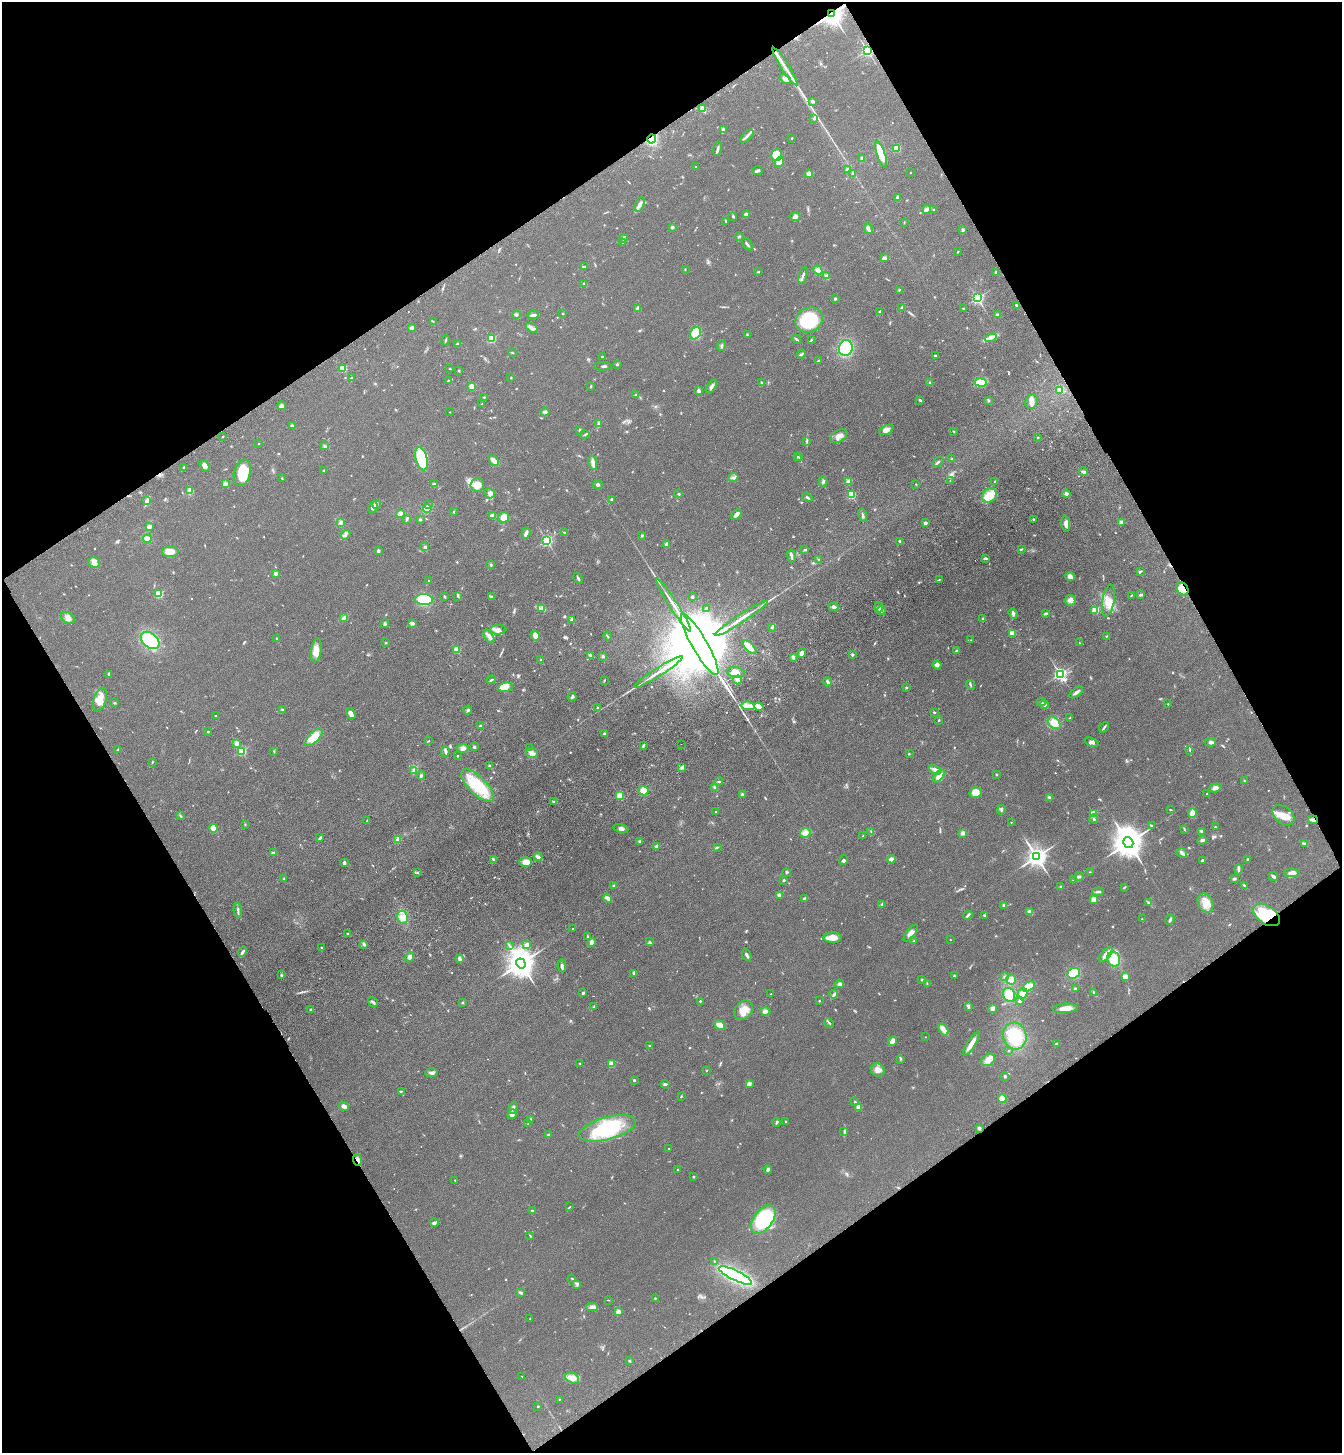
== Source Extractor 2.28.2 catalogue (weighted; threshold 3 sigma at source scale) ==
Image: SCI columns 234-5592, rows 106-5909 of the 5960 x 6014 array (HDU 1 of 3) = the unmasked area's bounding box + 8 px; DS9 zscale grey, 4 x 4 block average (1 PNG px = mean of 4 x 4 image px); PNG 1344 x 1455 px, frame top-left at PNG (2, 2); each listed source drawn as its Kron ellipse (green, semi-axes under 4 px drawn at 4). Shown black and unused: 48% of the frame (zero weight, under 3 of 4 exposures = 6% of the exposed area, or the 3 px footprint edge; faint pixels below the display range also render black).
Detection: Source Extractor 2.28.2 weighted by HDU 2 'WHT'. Background 0.07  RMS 0.0088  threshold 0.0395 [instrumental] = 3 sigma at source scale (4.5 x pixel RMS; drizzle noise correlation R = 1.50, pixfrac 1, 0.05/0.05 arcsec/px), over >= 5 px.
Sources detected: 793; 5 too faint to see at this stretch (4 x 4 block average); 3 cosmic-ray / hot-pixel residue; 2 long thin detections or spike segments (spike, bleed or trail) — neither listed nor drawn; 10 coinciding with a brighter row at this scale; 40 inside a brighter listed object's ellipse — not listed separately; of the other 733, all 500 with FLUX_AUTO >= 2.98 (the completeness limit of this list) listed and drawn (233 fainter detections not listed), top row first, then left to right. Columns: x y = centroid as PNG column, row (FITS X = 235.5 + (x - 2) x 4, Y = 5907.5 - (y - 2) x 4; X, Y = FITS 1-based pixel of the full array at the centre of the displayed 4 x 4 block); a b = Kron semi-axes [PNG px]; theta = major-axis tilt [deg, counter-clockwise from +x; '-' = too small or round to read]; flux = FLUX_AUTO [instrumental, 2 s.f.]
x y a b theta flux
832 14 3 3 - 5300
867 50 2 2 - 1200
785 67 22 2 -58 45
785 79 7 3 -36 16
812 101 3 2 - 11
703 109 2 2 - 4.3
814 119 2 2 - 3.3
723 130 4 3 - 7.3
747 136 8 2 45 14
792 138 2 2 - 5.2
652 139 5 4 - 190
897 148 2 2 - 230
717 149 7 2 77 11
881 154 14 4 -71 110
776 155 6 5 - 79
862 158 2 2 - 33
779 162 5 4 - 72
696 167 2 2 - 4.6
847 169 3 2 - 8.2
757 171 5 3 - 11
852 173 3 2 - 5.6
910 173 2 2 - 5
809 174 4 3 - 12
897 197 3 3 - 9.7
640 204 8 3 72 19
927 209 4 3 - 37
934 210 2 2 - 4.6
746 214 4 3 - 15
733 216 3 3 - 6.9
795 217 5 4 - 16
726 221 4 2 - 3.9
904 222 3 2 - 3.2
672 227 4 3 - 8.5
868 229 5 3 - 12
962 229 3 2 - 5.2
739 236 3 2 - 5.7
624 238 4 2 - 7.8
622 243 3 2 - 3.9
747 244 7 2 -54 11
958 252 2 2 - 4.1
885 258 3 3 - 9.1
584 267 3 2 - 4.7
685 269 2 2 - 3.1
818 270 5 3 - 20
758 272 2 2 - 4.8
996 272 3 3 - 8.7
803 275 8 2 71 13
826 276 3 2 - 14
584 284 2 2 - 18
899 290 4 2 - 3.4
977 298 2 2 - 1000
835 299 3 2 - 6.7
1016 305 2 2 - 6.2
902 307 4 2 - 6.7
637 308 3 2 - 12
963 308 2 2 - 3.1
880 312 3 2 - 6.5
516 314 3 3 - 7.9
563 314 2 2 - 3.4
533 315 6 2 9 16
997 315 3 3 - 11
809 320 14 12 30 300
433 321 3 2 - 3.6
412 328 4 3 - 10
532 328 7 3 -33 22
696 333 6 5 - 85
747 335 3 2 - 5.5
991 338 6 2 19 14
491 339 2 2 - 370
796 339 5 2 - 6.9
446 340 5 2 - 5.3
811 340 4 2 - 4.5
457 344 3 2 - 4.9
721 346 5 2 - 8.5
846 348 8 7 - 240
512 353 3 2 - 3.5
801 354 4 2 - 8
935 355 2 2 - 18
602 357 2 2 - 4.9
818 361 4 2 - 11
617 364 2 2 - 22
603 366 9 2 1 11
343 368 2 2 - 320
450 369 2 2 - 3.7
459 371 3 2 - 3.5
352 377 2 2 - 3.1
511 378 2 2 - 4.5
448 380 4 2 - 4.9
981 382 6 4 -10 110
762 383 3 2 - 5
930 383 2 2 - 14
472 386 2 2 - 190
591 386 3 2 - 3.9
711 387 8 3 57 17
1060 390 3 2 - 3.3
699 391 4 2 - 14
635 395 2 2 - 15
484 397 3 2 - 4.3
920 400 3 2 - 5.8
988 400 4 2 - 5.6
1031 402 7 6 - 30
482 404 3 2 - 3.2
281 406 4 4 - 15
450 412 2 2 - 3.6
545 412 5 3 - 12
598 424 4 2 - 6.5
292 426 3 2 - 9.1
580 430 3 2 - 5.9
886 430 8 3 27 37
953 431 3 2 - 3.1
585 434 5 2 - 6.7
839 436 9 5 31 33
223 437 2 2 - 3.9
1038 438 2 2 - 5.3
807 441 4 2 - 5.8
259 444 2 2 - 6.8
325 446 3 2 - 4.5
797 457 2 2 - 3.9
800 458 2 2 - 4
421 459 12 6 -75 330
952 459 3 2 - 4
493 460 6 4 -50 19
938 462 6 2 37 7.8
593 463 7 3 -81 35
205 466 6 4 -56 19
184 467 2 2 - 11
323 470 2 2 - 3.5
1083 472 4 3 - 11
242 473 13 8 74 130
733 477 5 2 - 7.7
282 478 2 2 - 3.2
950 480 2 2 - 3
823 481 5 3 - 11
995 481 3 2 - 3.2
849 482 3 3 - 18
225 484 2 2 - 100
434 484 3 2 - 5.5
916 484 2 2 - 5.2
477 485 7 6 - 50
598 485 5 2 - 7.6
190 491 2 2 - 4.1
490 493 5 5 - 17
679 494 2 2 - 14
851 494 2 2 - 380
1066 494 4 3 - 13
989 495 8 6 39 70
807 497 5 2 - 9.1
612 499 2 2 - 13
147 501 4 2 - 52
376 504 3 3 - 21
429 504 3 2 - 4.3
373 507 6 3 67 17
427 508 4 4 - 51
454 512 2 2 - 3.9
400 514 4 3 - 29
736 514 6 3 42 22
493 515 3 2 - 24
863 515 7 2 -77 9.3
504 517 6 5 - 37
407 519 3 2 - 3.9
420 519 2 2 - 8.5
1033 519 2 2 - 3.6
341 522 2 2 - 20
1121 522 3 2 - 14
925 523 2 2 - 16
1066 524 8 3 -83 30
149 527 3 3 - 17
564 532 2 2 - 5.2
526 533 6 3 71 15
345 535 5 3 - 14
642 535 2 2 - 22
147 539 4 3 - 31
547 540 2 2 - 810
900 541 3 2 - 6.4
667 544 3 2 - 23
425 547 3 2 - 7
1021 549 3 2 - 6.3
805 550 3 2 - 5.3
378 551 2 2 - 43
170 552 9 5 0 52
791 556 6 2 -81 12
986 558 4 2 - 8.3
819 559 2 2 - 3
94 562 6 5 - 24
491 565 3 2 - 7.6
1140 571 3 2 - 4.6
276 573 2 2 - 59
1070 577 4 3 - 25
578 578 6 2 -63 9.5
429 580 2 2 - 5.1
939 580 4 2 - 7.7
1182 589 7 5 -57 90
159 594 2 2 - 340
1141 595 4 2 - 10
458 596 3 2 - 5.6
492 596 4 2 - 6.3
1131 596 3 2 - 3.5
444 597 3 2 - 4.7
692 597 2 2 - 10
424 600 9 5 -5 180
1070 600 6 5 - 24
1108 601 16 6 81 53
673 605 31 2 -57 58
834 607 5 3 - 15
879 607 5 3 - 15
542 609 3 2 - 4.9
707 609 4 3 - 13
882 610 4 2 - 7.4
1095 610 2 2 - 250
1013 613 5 3 - 13
1046 613 4 2 - 6.7
68 618 7 5 -31 26
344 618 4 3 - 14
741 618 31 2 33 60
572 619 2 2 - 71
983 619 2 2 - 6.5
412 623 4 3 - 14
385 624 4 2 - 6.6
771 627 3 2 - 4.7
498 630 8 4 3 26
1012 633 2 2 - 190
535 636 5 3 - 39
608 636 4 2 - 5.2
1106 636 3 2 - 4.6
489 637 8 3 -57 19
276 638 3 2 - 4.2
150 640 10 7 -39 300
971 640 2 2 - 3
386 643 2 2 - 5.9
1079 643 2 2 - 3
700 644 35 7 -60 200000
749 647 8 4 -43 31
457 649 2 2 - 200
316 650 12 5 82 42
957 651 2 2 - 37
802 653 5 4 - 25
852 654 2 2 - 11
590 655 4 3 - 7.7
603 656 3 3 - 6.2
793 657 3 2 - 22
541 660 2 2 - 4.6
937 665 4 4 - 16
658 672 29 2 33 57
736 672 9 5 -10 35
108 674 4 2 - 5.3
1060 674 3 2 - 1200
491 680 5 2 - 6.8
737 680 4 3 - 24
604 681 3 2 - 3.4
828 682 5 3 - 11
970 685 5 2 - 5.5
506 687 7 4 12 29
906 687 2 2 - 4.4
1076 692 8 3 38 15
572 697 4 2 - 8.7
100 699 12 6 72 57
1041 702 5 2 - 6.4
114 703 3 2 - 3.6
1168 704 2 2 - 4.1
1044 705 4 3 - 11
748 706 7 4 -4 29
759 707 5 3 - 55
597 708 2 2 - 11
283 710 4 2 - 7
468 710 4 3 - 8.1
934 712 2 2 - 17
351 713 6 3 -58 34
216 716 2 2 - 10
1070 718 4 2 - 4.6
939 720 2 2 - 5.7
1054 723 7 5 -46 67
480 726 2 2 - 19
1104 727 6 2 53 9.7
208 731 3 2 - 3.9
604 734 4 3 - 6.8
314 737 11 5 45 97
428 741 3 2 - 3.4
1091 742 7 3 -21 16
1210 742 5 3 - 12
236 744 3 2 - 17
681 744 2 2 - 3.8
643 746 3 2 - 5.4
474 747 3 2 - 11
463 748 6 4 11 16
529 748 2 2 - 3.5
118 749 3 2 - 4.2
1190 750 3 2 - 4.5
241 751 2 2 - 440
445 751 5 2 - 8.6
274 752 3 2 - 3.9
532 753 6 5 - 23
909 754 3 2 - 3.5
457 756 2 2 - 9.3
152 762 3 2 - 3.7
490 766 3 2 - 7.3
682 768 4 3 - 14
414 770 4 3 - 12
935 770 7 3 -23 29
996 774 3 2 - 4.5
421 776 4 2 - 7.6
939 776 7 3 48 36
1245 781 3 2 - 4.7
719 782 4 2 - 5.3
477 785 21 8 -44 230
715 788 4 3 - 13
1215 788 6 4 17 26
643 791 5 4 - 51
976 793 6 5 - 45
1207 793 2 2 - 5.9
742 794 2 2 - 29
619 795 2 2 - 270
1049 797 3 3 - 11
554 802 3 2 - 5
1001 810 5 2 - 4.9
1170 810 3 2 - 3.3
716 812 2 2 - 5.2
1093 813 2 2 - 160
1192 813 5 3 - 44
1283 815 12 8 -38 58
180 816 3 2 - 4.3
1094 819 4 2 - 7.2
1313 820 5 3 - 15
367 821 3 2 - 3.5
1011 822 2 2 - 4
245 824 2 2 - 3.6
1151 826 3 2 - 5.6
1215 827 2 2 - 3.9
213 828 4 3 - 56
621 828 8 3 -11 17
1184 829 4 2 - 3.6
871 831 3 2 - 3.4
1201 831 4 2 - 7.4
805 833 5 4 - 26
963 833 3 3 - 16
863 836 2 2 - 4.1
320 838 4 2 - 9.3
398 839 3 2 - 22
1202 840 5 3 - 10
639 841 3 2 - 5.6
1128 842 6 4 -58 12000
1304 844 3 2 - 4.7
656 846 4 3 - 8.8
717 847 2 2 - 5.1
273 853 4 3 - 12
1182 853 5 3 - 14
538 857 4 2 - 22
1036 857 3 3 - 4200
493 859 2 2 - 7.9
891 859 4 3 - 23
1247 859 3 2 - 5.6
844 860 5 3 - 8.7
1202 860 2 2 - 6.6
526 862 6 4 -1 53
344 863 3 3 - 12
1238 869 5 3 - 12
417 872 3 2 - 4.5
786 872 3 2 - 4.7
1090 872 2 2 - 3.3
1292 873 8 3 1 16
1273 876 5 3 - 10
1078 877 5 3 - 11
284 879 3 2 - 3.5
1234 879 3 3 - 7.5
784 880 2 2 - 6.4
1074 880 4 2 - 16
1244 885 3 2 - 4.9
614 886 2 2 - 35
1061 886 2 2 - 4.9
1124 887 4 2 - 4.1
1098 892 5 2 - 14
779 895 4 3 - 17
608 898 5 3 - 13
805 898 3 2 - 24
1094 899 2 2 - 180
1148 902 3 2 - 4
1205 903 10 7 -64 52
882 904 3 2 - 9.2
1004 905 2 2 - 6.4
238 910 7 2 -85 10
1030 912 4 3 - 13
968 915 5 2 - 11
985 915 3 2 - 5
1266 915 15 9 -35 250
403 917 6 5 - 45
1142 919 2 2 - 3.6
1170 919 5 2 - 11
573 929 2 2 - 4.8
911 933 10 4 53 28
347 934 3 2 - 4.9
587 937 3 2 - 3.8
833 937 9 5 -1 48
950 940 2 2 - 4.5
913 941 3 2 - 3.9
591 942 4 3 - 18
650 942 3 2 - 4.7
364 944 4 3 - 8.9
527 944 4 3 - 14
509 945 2 2 - 3.7
321 947 2 2 - 7.3
243 952 5 3 - 10
747 955 6 3 -68 12
1106 955 9 3 50 37
409 957 5 4 - 16
460 959 4 3 - 14
1114 959 7 6 - 110
521 963 5 4 - 9100
562 966 6 3 -82 14
634 973 4 3 - 12
1074 973 6 5 - 150
281 975 3 2 - 5.7
954 976 3 2 - 4.8
1005 977 3 2 - 12
1125 977 2 2 - 130
1011 979 5 4 - 37
922 980 2 2 - 5.2
839 984 4 3 - 11
927 984 3 2 - 3.7
1029 986 7 4 32 64
1075 988 3 2 - 4.1
1093 992 4 2 - 4.2
583 993 2 2 - 11
771 994 2 2 - 5.4
834 994 4 2 - 6.9
1022 994 6 4 52 44
1009 995 7 6 - 77
1020 1000 4 2 - 13
700 1001 2 2 - 7.2
819 1001 2 2 - 4.7
373 1002 5 2 - 10
463 1002 3 2 - 4.5
594 1006 3 2 - 4.1
968 1006 4 2 - 7.4
993 1008 3 3 - 17
1065 1008 12 4 4 48
311 1010 2 2 - 8.6
743 1010 11 8 50 65
765 1011 5 3 - 17
829 1023 5 2 - 6.1
720 1025 6 4 -39 34
943 1029 6 3 -56 44
1015 1036 13 12 - 190
925 1037 2 2 - 4.5
893 1041 5 3 - 34
971 1044 14 3 58 54
1056 1044 3 2 - 5.3
650 1046 3 2 - 3.1
1009 1051 2 2 - 3.9
901 1059 2 2 - 3.7
988 1060 7 5 34 31
580 1063 2 2 - 3.2
611 1064 3 3 - 44
706 1070 2 2 - 4
878 1070 7 6 - 34
432 1073 6 2 2 19
1005 1076 2 2 - 10
634 1080 2 2 - 7.4
665 1084 4 2 - 12
749 1084 2 2 - 76
401 1091 3 2 - 3.6
681 1096 3 2 - 3.9
1002 1098 4 4 - 36
855 1102 3 2 - 5.8
344 1106 5 3 - 23
859 1107 2 2 - 140
513 1108 6 3 70 11
512 1114 5 4 - 22
530 1119 3 2 - 4.1
776 1122 4 2 - 8.3
785 1122 2 2 - 3.9
528 1124 2 2 - 3.2
607 1128 29 11 16 380
979 1128 2 2 - 11
844 1132 3 2 - 3.7
549 1135 3 2 - 9.8
669 1148 2 2 - 5.1
358 1160 6 3 -67 20
768 1169 4 3 - 9.6
678 1170 2 2 - 4.4
693 1177 2 2 - 17
455 1180 2 2 - 6.3
569 1207 3 2 - 3.8
533 1211 3 2 - 11
763 1220 16 9 53 410
434 1223 4 3 - 11
530 1235 3 2 - 4.4
714 1261 2 2 - 3.2
735 1275 18 5 -25 900
572 1278 2 2 - 5.3
577 1284 2 2 - 3.4
520 1293 4 3 - 7.4
655 1298 2 2 - 3.9
608 1300 3 2 - 3.1
592 1307 6 4 -1 17
618 1312 4 3 - 21
530 1319 2 2 - 3.6
629 1361 3 2 - 4.1
522 1376 2 2 - 4.5
572 1378 7 5 -24 32
559 1399 2 2 - 4.1
538 1406 2 2 - 3.5
Overlapping masked pixels (flux is a lower limit): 7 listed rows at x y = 832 14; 867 50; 652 139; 1182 589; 1313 820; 1266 915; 358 1160
Diffuse or blended objects may show on this block-average render without a row.